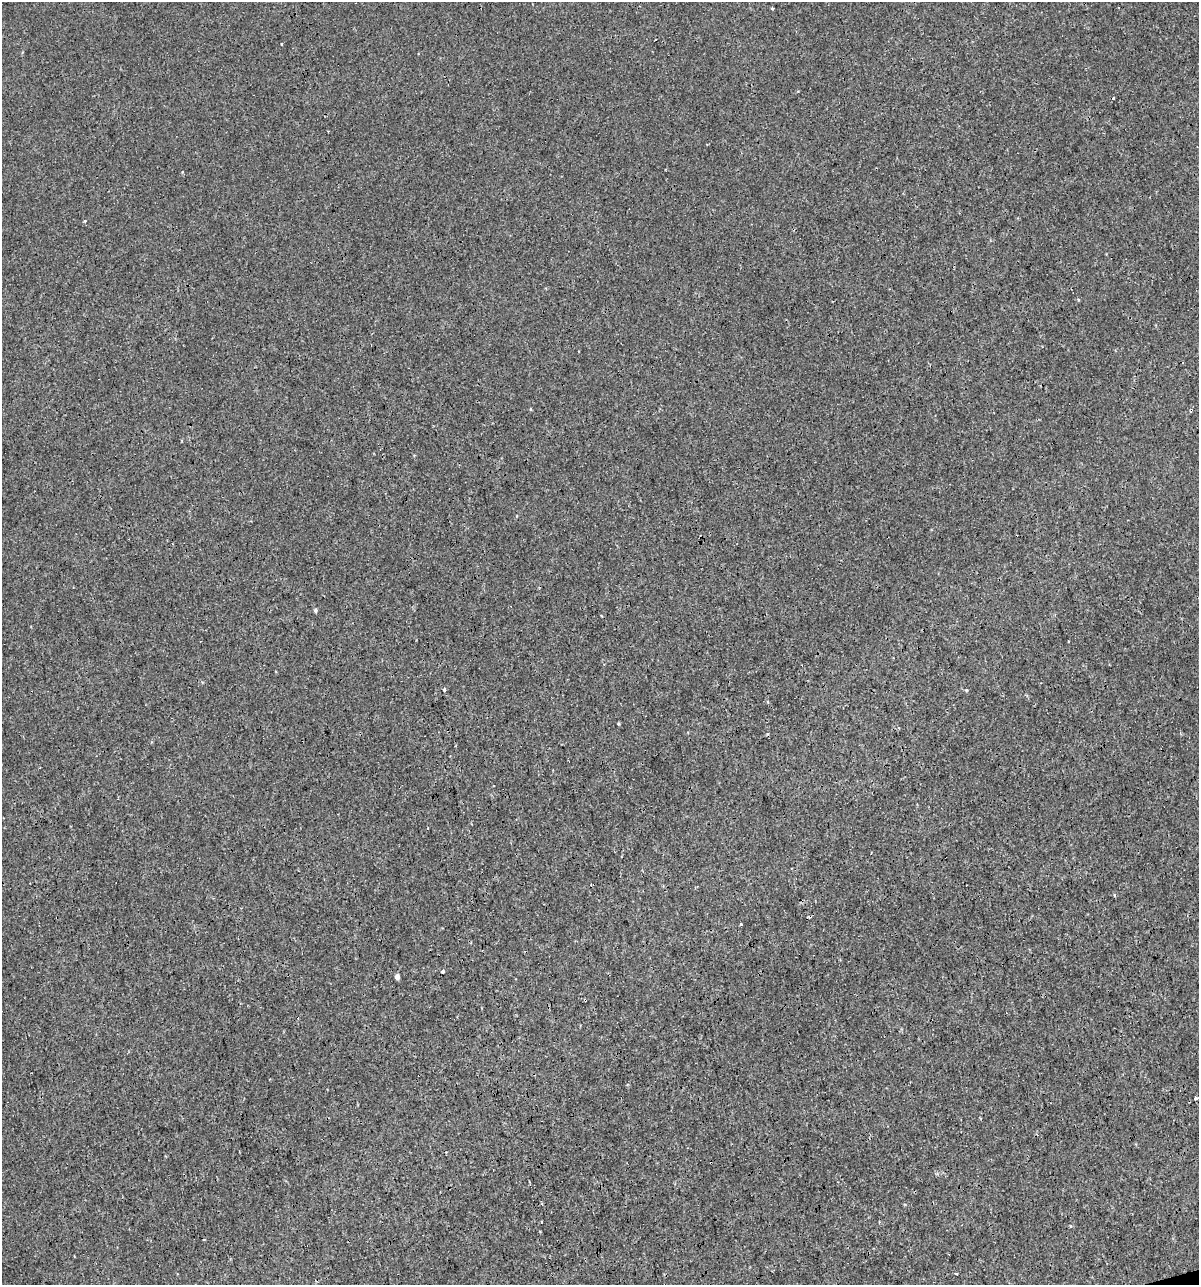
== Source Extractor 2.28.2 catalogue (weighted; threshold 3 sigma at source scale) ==
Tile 6 of 4 x 4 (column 2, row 2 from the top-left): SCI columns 1244-2440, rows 2567-3849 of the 4930 x 5132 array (HDU 1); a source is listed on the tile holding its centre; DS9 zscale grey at full resolution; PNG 1201 x 1287 px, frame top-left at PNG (2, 2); no overlay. Shown black and unused: <1% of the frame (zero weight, under 3 of 4 exposures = <1% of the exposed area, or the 3 px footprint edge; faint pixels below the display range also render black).
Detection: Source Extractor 2.28.2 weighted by HDU 2 'WHT'; one run over the whole footprint, this tile lists its part. Background 9.33e-05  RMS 0.0017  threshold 0.00783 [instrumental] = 3 sigma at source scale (4.5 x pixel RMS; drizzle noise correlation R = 1.50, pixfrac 1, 0.0396/0.0396 arcsec/px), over >= 5 px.
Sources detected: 15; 2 cosmic-ray / hot-pixel residue — not listed; the other 13 listed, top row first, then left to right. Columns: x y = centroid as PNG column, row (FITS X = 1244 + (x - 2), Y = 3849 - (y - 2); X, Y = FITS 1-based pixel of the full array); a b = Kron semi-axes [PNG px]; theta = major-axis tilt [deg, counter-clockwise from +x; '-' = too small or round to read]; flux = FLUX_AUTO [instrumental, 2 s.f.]
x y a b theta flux
772 8 3 3 - 0.4
85 221 4 3 - 0.3
1078 299 4 3 - 0.16
530 409 3 3 - 0.23
315 610 5 4 - 0.33
444 689 4 4 - 0.38
966 690 5 3 - 0.16
428 828 3 2 - 0.16
741 924 3 3 - 0.28
443 971 3 3 - 0.56
397 977 4 4 - 0.96
1196 1098 4 3 - 1.2
956 1274 3 2 - 0.66